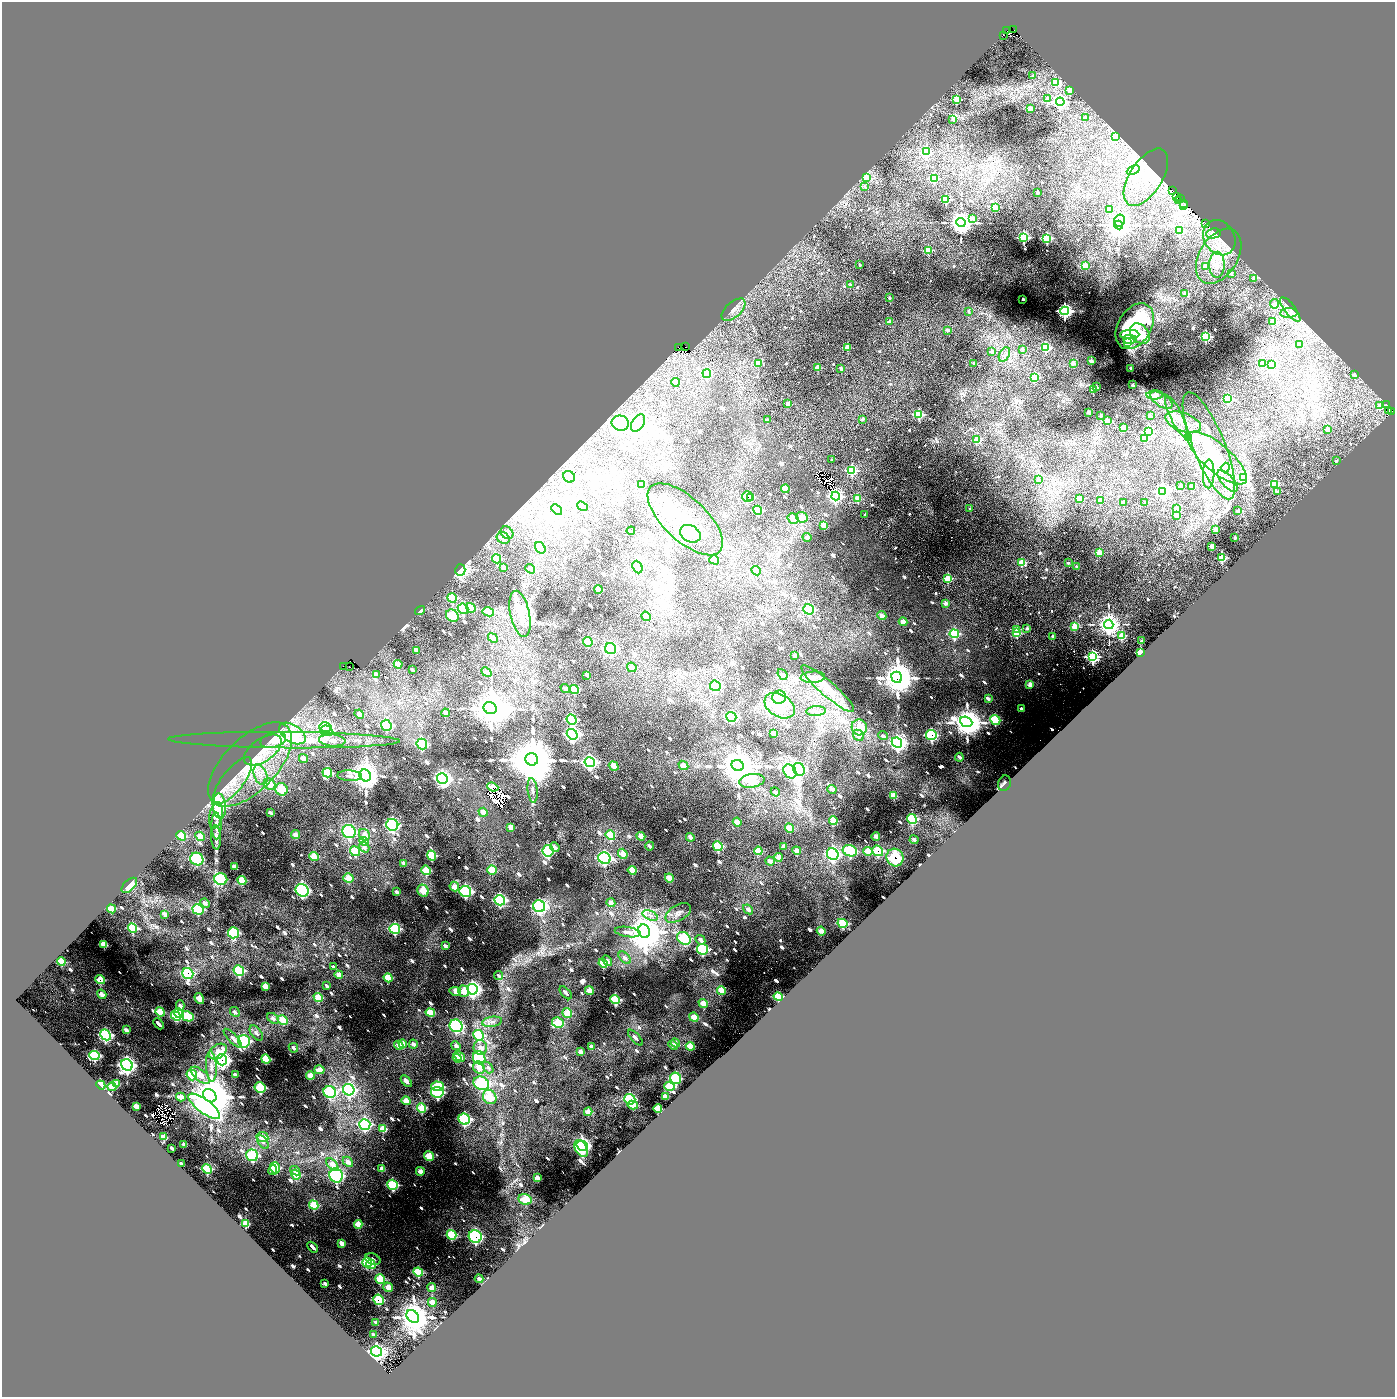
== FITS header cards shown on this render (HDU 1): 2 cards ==
NAXIS1  =                 2786
NAXIS2  =                 2790

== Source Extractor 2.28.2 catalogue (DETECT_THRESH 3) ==
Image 2786 x 2790 px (HDU 1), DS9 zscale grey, zoomed out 1/2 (1 PNG px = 2 x 2 image px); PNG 1397 x 1399 px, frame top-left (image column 2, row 2790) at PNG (2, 2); each listed source drawn as its Kron ellipse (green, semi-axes under 4 px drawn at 4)
Background 0.494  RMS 0.045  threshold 0.134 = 3 sigma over >= 5 px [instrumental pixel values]
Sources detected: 1413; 113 cannot appear on this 1/2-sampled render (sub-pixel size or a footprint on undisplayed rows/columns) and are neither listed nor drawn; of the other 1300, the 500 brightest by FLUX_AUTO listed and drawn (800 fainter detections omitted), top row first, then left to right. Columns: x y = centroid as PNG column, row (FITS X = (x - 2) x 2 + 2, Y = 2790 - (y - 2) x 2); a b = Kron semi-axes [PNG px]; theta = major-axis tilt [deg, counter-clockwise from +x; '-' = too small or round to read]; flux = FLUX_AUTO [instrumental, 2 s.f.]
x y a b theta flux
1014 30 2 1 - 120
1007 31 2 1 - 360
1003 35 3 1 - 620
1033 76 2 2 - 57
1056 83 3 3 - 600
1070 90 3 2 - 140
957 99 3 3 - 530
1048 99 3 3 - 85
1060 102 4 4 - 4300
1030 108 2 2 - 91
1085 118 2 2 - 93
953 119 2 2 - 84
1116 137 3 3 - 110
926 152 4 4 - 960
1133 170 7 4 25 670
866 177 4 3 - 110
1146 177 32 16 57 170
934 178 3 3 - 650
865 186 3 3 - 44
1173 191 2 2 - 390
1038 193 2 2 - 82
1176 197 3 1 - 460
946 199 3 3 - 700
1180 199 2 1 - 930
1178 200 3 2 - 360
1183 203 2 1 - 78
1183 205 2 1 - 72
995 207 3 3 - 300
1109 209 2 2 - 90
972 218 3 3 - 150
1120 220 6 5 - 1600
961 223 4 4 - 14000
1205 224 4 2 - 110
1119 225 5 4 - 20000
1180 231 3 3 - 280
1213 233 7 5 9 82
1024 237 4 3 - 1300
1047 238 3 3 - 1100
1219 238 18 15 -57 110
928 250 3 3 - 530
1219 256 30 19 58 390
860 265 2 2 - 46
1217 265 13 7 88 92
1085 266 3 3 - 240
1205 266 2 2 - 98
1231 274 2 2 - 40
1254 278 2 2 - 94
851 285 2 2 - 49
1184 294 4 3 - 59
889 298 2 2 - 43
1023 299 2 2 - 110
1274 304 4 4 - 110
1290 309 15 5 -52 61
733 310 14 7 42 70
969 311 2 2 - 41
1065 311 4 4 - 4400
1289 313 9 5 3 46
889 322 2 2 - 68
1273 322 4 3 - 320
1135 326 25 16 59 1400
948 330 2 2 - 55
1140 334 11 8 -47 270
1130 335 9 4 1 230
1206 337 3 3 - 1300
1130 339 7 4 0 98
1128 343 3 3 - 480
1300 345 3 2 - 120
678 347 2 1 - 270
686 347 2 1 - 89
847 348 3 2 - 310
1046 348 4 4 - 630
1022 349 2 2 - 50
991 352 2 2 - 70
1004 354 8 5 62 39
1091 361 2 2 - 140
758 363 3 2 - 140
974 363 3 2 - 49
1073 363 3 3 - 88
1263 364 3 3 - 200
1272 365 3 3 - 170
818 368 3 2 - 250
1130 368 2 2 - 52
841 369 2 2 - 75
707 373 4 4 - 410
1355 375 2 2 - 47
1034 377 3 3 - 580
675 382 4 3 - 130
1132 385 2 2 - 99
1097 387 2 2 - 97
1093 390 2 2 - 300
1155 395 8 4 2 190
1228 399 3 3 - 640
1161 400 12 6 -33 69
788 403 2 2 - 170
1387 405 2 2 - 140
1380 406 3 3 - 200
1388 411 2 2 - 68
1088 412 2 2 - 120
1392 412 2 1 - 43
919 414 3 3 - 960
1100 416 2 2 - 60
1150 416 2 2 - 74
1176 416 23 6 -65 100
863 419 2 2 - 61
767 420 2 2 - 53
1107 421 2 2 - 190
1183 422 18 9 -20 130
620 423 9 7 -11 290
638 423 9 6 57 59
1124 427 3 2 - 290
1328 429 2 2 - 140
1148 432 4 4 - 1700
1188 437 3 3 - 330
1144 439 3 3 - 390
977 440 3 3 - 350
1209 446 57 16 -68 480
1217 458 37 13 -40 350
832 460 2 2 - 42
1336 461 2 2 - 39
1225 468 5 4 - 64
852 470 3 3 - 1200
1209 474 14 6 88 78
569 477 6 5 - 680
1243 477 4 4 - 1300
1038 480 2 2 - 54
1227 481 13 6 -48 63
1275 484 3 3 - 670
642 485 4 3 - 250
1180 485 2 2 - 55
1191 487 2 2 - 69
785 489 4 3 - 150
1162 491 4 4 - 3600
1277 492 3 2 - 42
836 496 4 4 - 2200
747 497 5 5 - 150
750 497 3 3 - 160
1079 498 2 2 - 220
858 499 3 3 - 270
1100 500 2 2 - 150
1123 502 2 2 - 45
1145 502 2 2 - 43
583 506 6 3 -39 42
557 509 6 4 -42 86
970 509 2 2 - 47
1176 509 3 2 - 180
758 510 4 4 - 200
1238 511 2 2 - 110
865 514 2 2 - 40
1176 515 3 2 - 190
802 517 6 5 - 150
793 518 6 5 - 150
685 519 47 21 -43 460
824 526 4 3 - 130
1216 529 2 2 - 250
631 531 4 3 - 40
507 533 7 5 -48 50
690 534 11 8 -30 180
1235 537 2 2 - 73
503 538 7 5 -28 110
807 538 4 3 - 54
1212 546 2 2 - 250
540 548 6 4 -57 81
1099 552 2 2 - 200
1222 558 3 3 - 740
496 559 5 4 - 300
714 560 5 4 - 110
1022 562 3 3 - 370
1068 563 2 2 - 49
1076 566 2 2 - 72
637 567 6 5 - 200
504 568 4 2 - 67
530 569 5 3 - 40
460 570 6 5 - 1800
756 571 5 4 - 87
948 578 3 3 - 440
598 589 4 3 - 130
452 598 5 4 - 370
946 603 2 2 - 120
471 608 5 4 - 140
463 609 5 5 - 620
809 609 6 5 - 620
420 611 5 4 - 39
488 612 6 4 -11 160
520 614 23 9 -78 130
452 616 7 5 -42 280
646 616 5 3 - 84
882 616 5 3 - 66
903 622 4 4 - 88
1109 624 4 4 - 11000
1074 627 3 3 - 410
1027 628 2 2 - 79
1017 629 3 2 - 200
1017 633 4 3 - 460
954 634 5 4 - 750
1053 636 2 2 - 76
1122 636 3 3 - 460
493 638 5 3 - 52
1142 641 2 2 - 170
588 642 5 4 - 200
611 649 6 5 - 1200
416 650 4 3 - 62
1140 652 2 2 - 720
795 655 4 2 - 47
1092 657 4 4 - 2500
398 664 4 3 - 92
350 666 3 2 - 64
343 667 2 1 - 74
632 667 5 3 - 60
412 669 4 2 - 45
487 672 5 3 - 62
782 674 6 4 -51 43
376 675 4 3 - 76
587 675 4 2 - 51
813 677 12 5 4 55
897 677 6 5 - 28000
1030 684 3 2 - 160
715 686 5 5 - 870
565 689 5 3 - 49
574 689 5 4 - 210
828 689 34 7 -41 160
779 697 7 6 - 820
988 699 3 2 - 48
780 706 16 11 -31 210
490 708 7 5 -24 35000
1022 709 3 3 - 53
816 711 10 5 3 44
445 713 4 3 - 51
359 714 5 3 - 60
731 717 5 4 - 840
572 720 5 4 - 820
995 720 5 4 - 450
966 722 6 5 - 21000
386 725 5 5 - 680
325 727 6 4 -14 920
859 727 8 7 - 140
326 731 6 5 - 810
292 733 15 8 -33 380
774 733 4 3 - 110
572 734 6 5 - 2800
858 735 6 5 - 83
931 735 5 5 - 850
883 736 5 3 - 45
273 740 13 7 16 140
284 740 116 8 0 430
332 740 13 6 -5 50
897 743 5 4 - 3400
422 744 5 5 - 820
263 750 21 11 35 160
959 757 4 3 - 41
303 758 5 3 - 67
532 759 6 6 - 79000
590 762 5 4 - 2700
250 765 53 26 45 690
683 765 5 4 - 110
738 765 6 5 - 35000
614 766 5 4 - 100
799 769 6 5 - 1200
790 771 7 6 - 700
327 773 5 4 - 460
260 775 10 6 -69 72
365 775 6 5 - 14000
350 776 12 5 -3 45
442 779 5 5 - 3800
233 780 28 11 52 150
752 781 12 6 8 450
1004 783 8 6 72 48
269 784 6 5 - 150
493 787 5 4 - 55
281 789 6 6 - 250
832 789 4 3 - 64
533 790 12 5 -84 46
775 792 5 3 - 42
893 796 4 3 - 120
219 806 12 6 -85 1000
270 812 4 2 - 44
483 812 5 3 - 77
216 815 13 6 79 110
912 819 5 4 - 530
833 821 4 3 - 140
737 822 4 3 - 94
392 825 6 5 - 1900
216 826 13 5 -89 59
511 827 4 3 - 90
790 828 5 4 - 120
349 832 7 6 - 1300
295 835 4 3 - 70
364 835 6 5 - 89
610 835 5 4 - 240
181 836 5 4 - 180
200 836 5 4 - 100
641 836 4 3 - 100
876 836 4 3 - 76
216 837 12 5 -87 45
690 837 4 3 - 72
914 840 4 3 - 49
364 841 5 4 - 200
649 846 4 3 - 57
718 846 5 4 - 470
364 847 6 4 -55 53
555 847 5 3 - 51
784 847 4 3 - 82
355 851 5 4 - 320
548 851 5 5 - 860
758 851 4 3 - 220
797 851 4 3 - 72
850 851 7 5 -20 660
868 851 5 4 - 140
878 851 5 5 - 400
623 854 5 4 - 120
833 854 6 5 - 2100
432 855 5 4 - 430
314 856 5 4 - 150
779 857 4 3 - 88
895 857 9 8 - 490
604 858 6 5 - 1700
197 859 7 6 - 760
770 861 5 3 - 60
404 863 4 2 - 60
235 867 4 3 - 85
426 870 5 4 - 240
492 870 5 4 - 160
632 870 4 3 - 140
348 878 5 4 - 150
669 878 4 3 - 110
221 879 6 6 - 600
242 880 5 4 - 200
129 885 9 5 43 200
454 887 5 4 - 110
302 890 7 6 - 1900
423 891 6 5 - 160
465 891 6 5 - 1500
397 892 4 2 - 61
500 900 5 5 - 1200
205 903 5 3 - 49
611 903 4 3 - 85
539 906 6 5 - 1800
111 909 4 4 - 140
198 909 6 5 - 590
748 909 5 4 - 58
678 913 14 8 30 62
165 914 4 3 - 83
650 915 8 4 -26 41
842 923 5 4 - 330
133 928 5 4 - 440
395 929 5 5 - 780
644 931 7 6 - 29000
821 931 4 3 - 76
628 932 13 5 -8 46
233 933 5 5 - 750
684 938 7 5 -37 570
700 940 5 3 - 56
104 944 4 3 - 140
445 946 4 2 - 51
702 949 6 5 - 890
625 958 7 4 -46 48
607 961 6 4 -51 61
61 962 4 3 - 210
603 963 5 4 - 320
334 967 4 2 - 40
239 970 5 5 - 640
188 973 6 5 - 1000
339 975 4 3 - 79
499 976 5 3 - 45
388 978 4 4 - 190
100 980 5 4 - 150
265 986 4 3 - 110
327 986 4 2 - 39
472 989 5 5 - 3700
721 990 4 3 - 140
455 991 6 4 -8 80
464 991 6 5 - 120
589 991 5 4 - 99
566 993 8 3 -47 56
102 994 5 4 - 79
778 996 5 4 - 410
318 997 5 4 - 160
199 999 6 3 -55 180
615 1000 5 4 - 600
703 1003 5 4 - 100
180 1005 5 3 - 69
160 1012 5 4 - 170
235 1012 5 4 - 45
430 1012 4 4 - 250
179 1013 5 3 - 370
567 1013 5 4 - 160
176 1016 5 4 - 440
188 1016 6 5 - 320
694 1017 5 4 - 120
273 1018 7 4 -40 48
283 1020 5 4 - 150
492 1022 10 5 9 47
558 1022 6 5 - 220
159 1024 6 2 -47 56
456 1026 6 6 - 1600
126 1030 4 3 - 56
256 1033 8 5 -53 49
105 1035 6 4 -45 1800
478 1035 5 5 - 540
233 1038 12 4 -46 60
635 1038 10 4 -47 61
244 1041 6 6 - 1400
675 1043 5 3 - 56
403 1044 4 3 - 110
413 1044 4 3 - 62
399 1045 5 4 - 85
673 1045 5 3 - 51
456 1046 5 3 - 56
690 1046 4 4 - 130
480 1047 7 6 - 75
591 1047 4 2 - 48
293 1048 5 3 - 41
218 1052 10 6 36 140
581 1052 4 3 - 77
94 1055 5 4 - 750
460 1056 6 3 -44 97
457 1058 5 3 - 150
479 1058 6 6 - 500
266 1059 5 4 - 270
222 1060 6 5 - 5500
127 1065 6 5 - 5500
211 1067 15 5 -87 77
479 1068 6 5 - 130
488 1068 6 4 -50 42
319 1070 5 4 - 110
192 1075 5 5 - 390
200 1075 11 5 -41 150
235 1075 4 2 - 65
310 1075 4 3 - 120
676 1078 6 5 - 590
406 1081 7 3 -47 65
116 1083 4 3 - 110
481 1083 8 6 -26 790
101 1085 5 3 - 330
438 1086 6 5 - 290
670 1086 5 4 - 190
112 1087 4 4 - 110
260 1088 5 5 - 510
349 1090 6 5 - 2200
330 1092 6 6 - 830
437 1092 6 5 - 920
210 1096 7 5 -45 60000
181 1097 5 3 - 83
490 1097 7 6 - 240
665 1097 4 3 - 120
630 1099 6 5 - 740
406 1101 5 4 - 120
633 1105 5 4 - 160
136 1106 4 3 - 93
204 1106 19 6 -37 1500
422 1108 5 4 - 320
658 1109 4 3 - 200
588 1112 4 3 - 120
464 1119 6 5 - 1200
365 1124 5 5 - 1300
383 1128 4 3 - 180
164 1137 4 3 - 110
262 1137 6 5 - 120
263 1142 8 4 -54 41
184 1144 3 2 - 47
582 1146 6 5 - 1800
172 1148 3 2 - 48
581 1149 9 5 -59 430
252 1155 6 5 - 690
429 1156 5 4 - 190
348 1162 6 4 -43 77
182 1164 3 2 - 48
332 1164 7 4 -47 140
275 1168 6 5 - 420
207 1169 5 4 - 440
382 1169 4 3 - 83
273 1170 5 3 - 52
295 1171 5 3 - 46
420 1171 4 3 - 78
296 1175 5 4 - 240
336 1175 7 6 - 1700
537 1178 4 3 - 100
392 1185 5 5 - 730
525 1199 7 5 -12 220
314 1205 5 4 - 320
246 1224 4 3 - 250
358 1224 4 3 - 140
451 1235 5 4 - 410
475 1236 6 6 - 1400
342 1243 4 3 - 91
313 1247 6 2 -47 53
373 1259 8 5 -23 54
367 1262 5 4 - 450
371 1264 5 4 - 130
418 1272 5 4 - 380
380 1279 5 4 - 300
479 1279 4 3 - 60
325 1283 4 3 - 64
388 1287 5 4 - 110
432 1288 5 3 - 110
378 1300 5 5 - 390
432 1302 4 3 - 110
413 1316 7 5 -49 25000
376 1323 3 2 - 39
373 1335 4 2 - 44
376 1351 5 5 - 2900
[800 fainter detections neither listed nor drawn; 113 sub-pixel or undisplayed-footprint detections neither listed nor drawn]